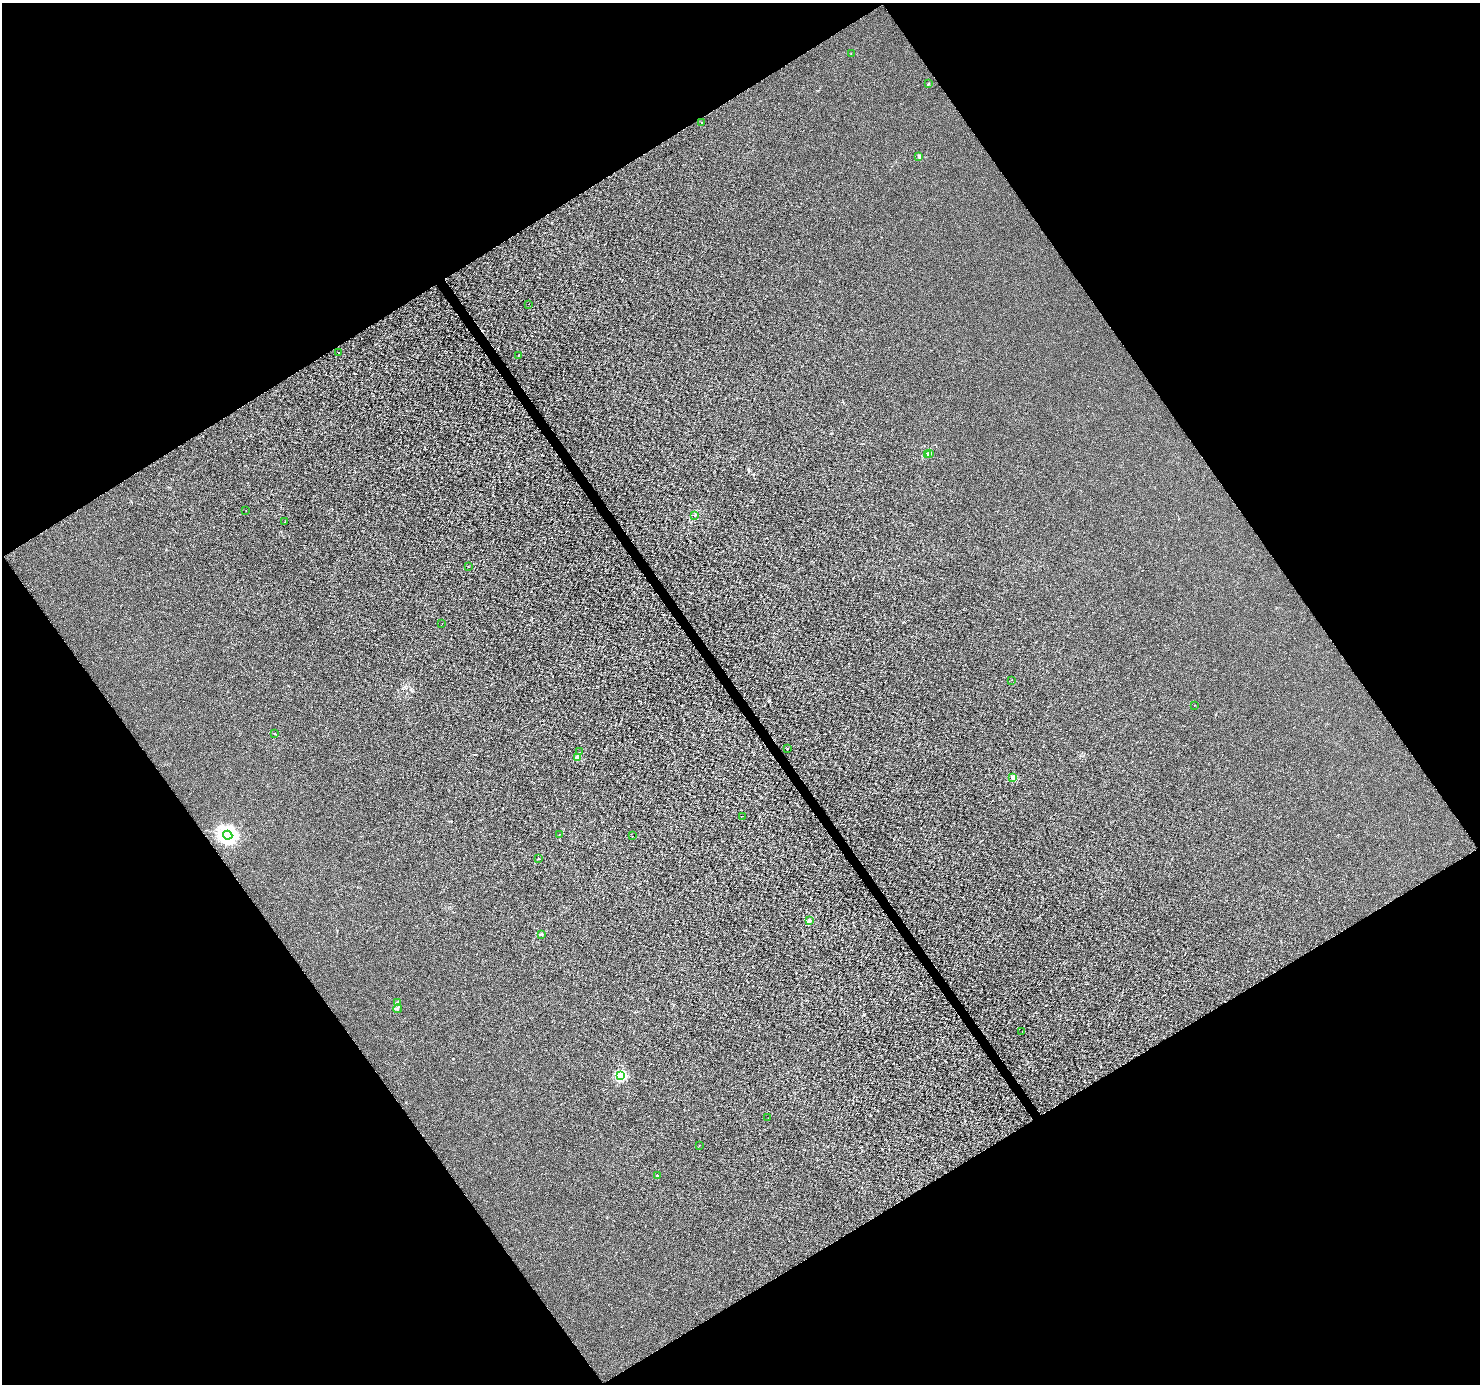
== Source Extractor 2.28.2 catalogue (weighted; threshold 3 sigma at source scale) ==
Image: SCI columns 6-5914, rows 182-5709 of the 5914 x 5830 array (HDU 1 of 3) = the unmasked area's bounding box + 8 px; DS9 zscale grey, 4 x 4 block average (1 PNG px = mean of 4 x 4 image px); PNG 1482 x 1386 px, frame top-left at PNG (2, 3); each listed source drawn as its Kron ellipse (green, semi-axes under 4 px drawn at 4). Shown black and unused: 49% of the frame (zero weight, under 3 of 6 exposures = <1% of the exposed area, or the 3 px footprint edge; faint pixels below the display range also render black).
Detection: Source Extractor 2.28.2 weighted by HDU 2 'WHT'. Background -1.50e-05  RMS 0.0016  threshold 0.00669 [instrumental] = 3 sigma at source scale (4.09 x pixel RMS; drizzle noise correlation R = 1.36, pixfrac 0.8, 0.0396/0.0396 arcsec/px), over >= 5 px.
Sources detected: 36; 1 inside a brighter listed object's ellipse — not listed separately; the other 35 listed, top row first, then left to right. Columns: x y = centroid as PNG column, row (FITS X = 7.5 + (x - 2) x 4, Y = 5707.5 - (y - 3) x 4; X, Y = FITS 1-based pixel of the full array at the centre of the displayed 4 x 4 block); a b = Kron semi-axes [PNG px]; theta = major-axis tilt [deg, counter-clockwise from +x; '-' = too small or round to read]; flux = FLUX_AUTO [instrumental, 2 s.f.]
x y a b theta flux
851 54 2 2 - 0.17
928 84 2 2 - 2.3
702 123 2 2 - 0.25
919 156 2 2 - 7
528 304 2 2 - 0.21
339 352 2 2 - 0.3
518 355 2 2 - 0.21
930 453 4 2 - 0.93
927 454 2 2 - 1.3
246 511 2 2 - 0.5
695 515 2 2 - 1.6
285 522 2 2 - 0.25
468 567 2 2 - 0.23
442 623 2 2 - 0.17
1011 680 2 2 - 0.18
1194 705 2 2 - 0.44
274 733 2 2 - 0.4
787 749 2 2 - 0.67
579 752 2 2 - 0.2
577 757 2 2 - 13
1013 778 2 2 - 19
742 816 2 2 - 0.34
559 834 2 2 - 0.16
228 835 4 4 - 560
633 836 2 2 - 0.22
539 858 2 2 - 0.22
809 921 2 2 - 13
542 934 2 2 - 0.51
397 1003 2 2 - 0.68
398 1008 4 3 - 1.2
1022 1032 2 2 - 0.16
621 1075 2 2 - 58
768 1118 2 2 - 0.11
699 1145 2 2 - 0.21
657 1175 2 2 - 1.4
Diffuse or blended objects may show on this block-average render without a row.